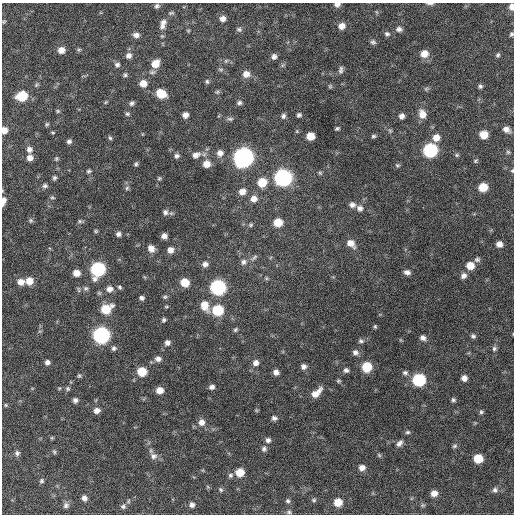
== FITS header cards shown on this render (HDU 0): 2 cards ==
NAXIS1  =                  512 / Axis length
NAXIS2  =                  512 / Axis length

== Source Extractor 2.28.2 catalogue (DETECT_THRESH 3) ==
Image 512 x 512 px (HDU 0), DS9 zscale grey, 1 PNG px = 1 image px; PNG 516 x 516 px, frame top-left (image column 1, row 512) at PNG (2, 3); no overlay
Background 536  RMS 16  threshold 47.5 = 3 sigma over >= 5 px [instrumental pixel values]
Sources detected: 192; all 192 listed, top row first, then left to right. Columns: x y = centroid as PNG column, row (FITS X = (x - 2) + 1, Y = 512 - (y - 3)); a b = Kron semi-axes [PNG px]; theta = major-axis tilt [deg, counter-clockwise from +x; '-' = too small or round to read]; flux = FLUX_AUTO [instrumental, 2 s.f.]
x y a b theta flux
430 3 9 3 0 2400
337 4 6 4 2 4300
157 6 6 5 - 2500
512 7 7 5 -87 6600
171 13 8 4 13 1900
223 19 7 6 - 5400
4 22 5 4 - 1300
163 22 8 7 - 4100
162 26 10 7 55 4600
342 26 7 6 - 7700
239 29 8 5 -19 2400
399 29 8 6 -6 3800
188 31 4 4 - 1100
387 34 7 6 - 2700
511 34 5 4 - 1800
136 35 7 6 - 4800
162 36 5 5 - 1300
373 42 7 6 - 2500
61 50 7 6 - 7800
79 50 6 4 20 1500
424 54 8 7 - 11000
498 55 6 5 - 2000
129 56 8 7 - 4600
274 57 6 6 - 3800
226 61 6 5 - 1800
155 63 9 8 - 14000
117 65 7 6 - 3100
283 65 7 4 70 1700
221 69 8 4 -8 1700
341 70 10 5 79 2900
246 74 8 8 - 7300
125 75 6 5 - 1900
207 81 6 4 -88 1900
143 83 8 7 - 10000
330 86 6 5 - 1400
480 86 5 5 - 2200
426 89 6 5 - 1700
217 92 5 5 - 1700
161 94 8 6 -25 25000
22 96 8 7 - 42000
106 102 5 4 - 1200
132 103 6 5 - 2700
239 103 6 5 - 2300
58 111 5 4 - 1400
127 114 6 5 - 2000
422 114 9 7 -72 11000
185 115 5 5 - 5300
299 115 4 4 - 2200
283 116 6 5 - 2700
402 116 6 5 - 4100
230 119 9 5 -5 2200
47 124 6 4 32 1500
337 128 4 3 - 1800
506 129 9 6 -27 6000
4 130 6 5 - 8100
390 131 6 5 - 1500
53 132 6 3 -9 1100
484 135 7 6 - 16000
310 136 6 6 - 14000
373 136 6 4 2 1800
110 138 6 5 - 1800
436 138 8 7 - 9500
69 141 5 4 - 2600
29 149 7 6 - 4600
430 150 8 7 - 160000
508 152 6 6 - 1800
220 153 8 8 - 5800
196 155 11 8 27 6100
457 155 6 5 - 1500
177 156 6 6 - 3000
243 157 9 8 - 600000
30 158 6 6 - 6300
56 159 6 5 - 1600
475 161 6 5 - 1600
136 164 6 4 63 2000
206 164 7 7 - 10000
397 165 6 5 - 1600
89 171 5 5 - 2000
512 171 6 4 90 1400
320 173 6 5 - 1400
54 178 6 5 - 2100
159 178 6 5 - 1700
283 178 8 8 - 340000
262 182 8 7 - 23000
45 186 7 5 15 2600
483 187 7 6 - 21000
127 188 6 6 - 2100
242 191 7 7 - 7800
52 197 6 4 -16 1500
254 199 8 7 - 7400
3 200 7 6 - 3900
3 203 6 4 -79 2700
352 205 8 6 -14 4500
360 208 8 7 - 4400
165 212 8 7 - 3700
31 220 6 6 - 2000
80 221 6 5 - 1900
278 222 7 6 - 19000
251 225 6 5 - 1700
96 231 5 4 - 1500
118 234 6 6 - 3200
164 236 5 5 - 5000
351 243 10 7 -44 8900
499 244 6 6 - 6400
151 248 8 7 - 7300
170 250 7 7 - 6400
254 258 13 5 40 3100
477 259 7 6 - 2700
243 262 8 7 - 4000
205 264 7 7 - 4500
470 266 7 7 - 14000
98 269 8 8 - 160000
407 272 7 6 - 4300
76 273 7 6 - 10000
463 276 8 6 41 4600
266 278 5 5 - 1500
29 281 8 7 - 13000
21 282 8 7 - 8200
185 283 7 6 - 21000
119 287 5 4 - 1800
218 287 8 8 - 210000
86 288 7 6 - 2700
109 289 8 7 - 6400
79 290 9 4 -89 1800
165 297 7 5 41 1900
142 298 5 4 - 2800
205 306 12 8 -67 15000
166 307 6 3 0 1100
106 309 10 7 29 29000
218 310 8 7 - 50000
164 320 5 4 - 2100
375 326 5 4 - 1400
235 330 6 5 - 2000
101 335 8 8 - 290000
473 336 7 5 -38 2500
423 338 7 6 - 4500
361 341 7 6 - 2500
167 343 7 7 - 4300
114 348 7 6 - 2600
494 349 7 6 - 2700
355 352 8 7 - 4200
158 359 8 7 - 4500
47 362 6 6 - 4000
256 363 7 7 - 5400
304 366 6 6 - 4200
367 367 7 7 - 34000
346 370 6 6 - 3100
142 372 7 6 - 28000
276 372 5 5 - 5100
405 373 7 6 - 2900
79 376 6 4 -76 1600
464 378 6 6 - 5700
419 380 8 7 - 100000
338 381 5 4 - 1500
212 387 6 5 - 3800
68 389 6 6 - 2100
160 390 7 6 - 9700
316 393 14 6 41 11000
75 400 5 5 - 3400
453 400 6 5 - 2200
6 405 5 4 - 1300
256 410 5 4 - 1200
97 411 7 6 - 5700
481 412 6 5 - 1900
274 418 6 5 - 3100
201 422 8 8 - 7000
407 432 6 5 - 2000
268 440 7 6 - 3400
399 443 10 6 48 4200
454 446 7 5 32 2100
264 449 7 7 - 3100
54 452 7 4 -63 1700
17 453 7 6 - 3100
379 455 7 4 -46 1600
153 456 11 9 -23 5600
478 458 7 6 - 26000
362 468 7 6 - 6100
240 472 7 7 - 18000
230 475 7 6 - 2700
41 481 6 5 - 2000
221 490 7 6 - 2200
495 490 7 6 - 3200
434 493 6 6 - 7800
84 498 6 5 - 4500
314 500 6 6 - 1900
288 501 6 5 - 2400
338 502 7 7 - 17000
66 505 8 7 - 3600
192 505 6 6 - 3800
422 505 6 5 - 1700
123 506 7 6 - 2800
289 512 7 6 - 2400
At the frame edge (FLAGS 8, measured only in part): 7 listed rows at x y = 430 3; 337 4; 512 7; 511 34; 4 130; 512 171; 3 203